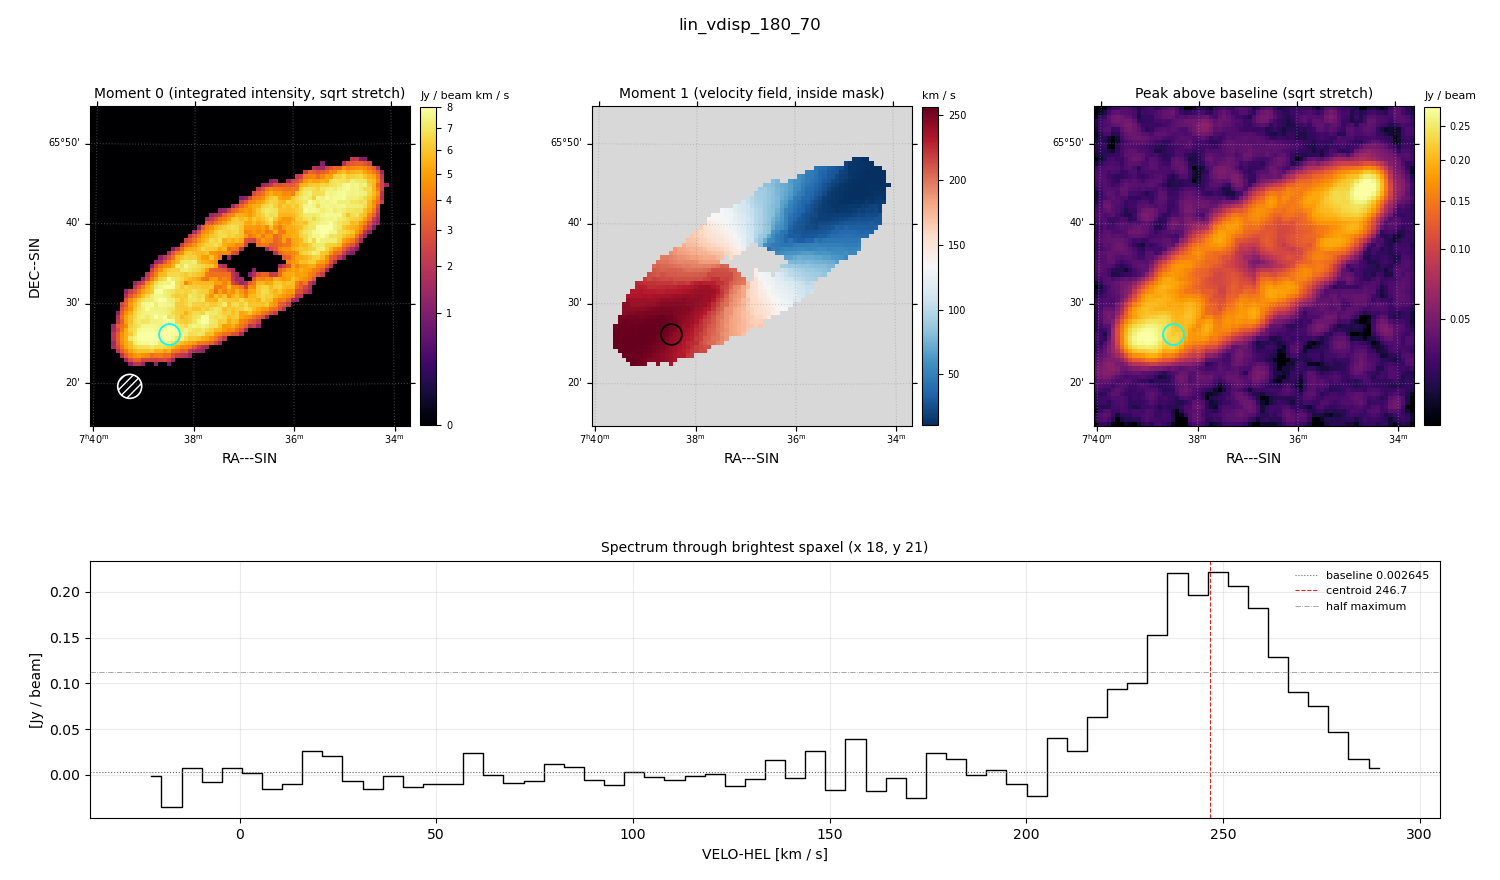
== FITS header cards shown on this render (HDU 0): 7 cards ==
OBJECT  = 'lin_vdisp_180_70'
BUNIT   = 'JY/BEAM '           /
CTYPE1  = 'RA---SIN'           /
CTYPE2  = 'DEC--SIN'           /
CTYPE3  = 'VELO-HEL'           /
NAXIS3  =                   62 / length of data axis 3
CUNIT3  = 'km/s    '           /

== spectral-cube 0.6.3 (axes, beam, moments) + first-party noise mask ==
SpectralCube HDU 0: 62 channels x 75 x 75 spaxels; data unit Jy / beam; figure title: lin_vdisp_180_70
Units: BUNIT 'JY/BEAM' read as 'Jy/beam' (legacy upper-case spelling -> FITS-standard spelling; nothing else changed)
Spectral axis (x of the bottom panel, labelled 'VELO-HEL [km / s]'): -22 .. 290 km / s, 62 channels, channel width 5.12 km / s
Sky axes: RA---SIN/DEC--SIN; field 40' x 40' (32 arcsec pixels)
Beam (drawn as the hatched ellipse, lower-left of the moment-0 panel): BMAJ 180 arcsec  BMIN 180 arcsec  BPA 0 deg
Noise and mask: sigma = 0.015 Jy / beam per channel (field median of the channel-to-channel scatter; agrees with the line-free scatter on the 4064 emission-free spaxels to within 1%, no correlation factor applied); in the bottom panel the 51 channels outside the line scatter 0.018 Jy / beam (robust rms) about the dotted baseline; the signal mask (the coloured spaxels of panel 2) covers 28% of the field
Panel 1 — Moment 0 (line voxels x channel width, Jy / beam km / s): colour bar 0 .. 8.01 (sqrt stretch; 0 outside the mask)
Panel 2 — Moment 1 (intensity-weighted velocity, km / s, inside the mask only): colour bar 11 .. 256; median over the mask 136
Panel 3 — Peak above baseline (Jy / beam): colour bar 0.0211 .. 0.28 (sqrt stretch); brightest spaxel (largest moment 0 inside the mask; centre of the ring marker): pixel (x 18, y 21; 0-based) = FK5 07h38m30s +65d26m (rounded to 10 s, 60 arcsec steps: no finer than the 32 arcsec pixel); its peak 0.219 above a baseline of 0.002645
Panel 4 — spectrum at that spaxel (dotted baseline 0.002645 Jy / beam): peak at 249 km / s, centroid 246.7 km / s (red dashed line; intensity-weighted over the run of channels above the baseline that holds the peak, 205 .. 292 km / s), W50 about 36 km / s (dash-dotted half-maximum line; edge to edge of the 7 channels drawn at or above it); detected line 221 .. 277 km / s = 11 of 62 channels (18%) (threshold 4 sigma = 0.061 Jy / beam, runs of >= 3 channels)